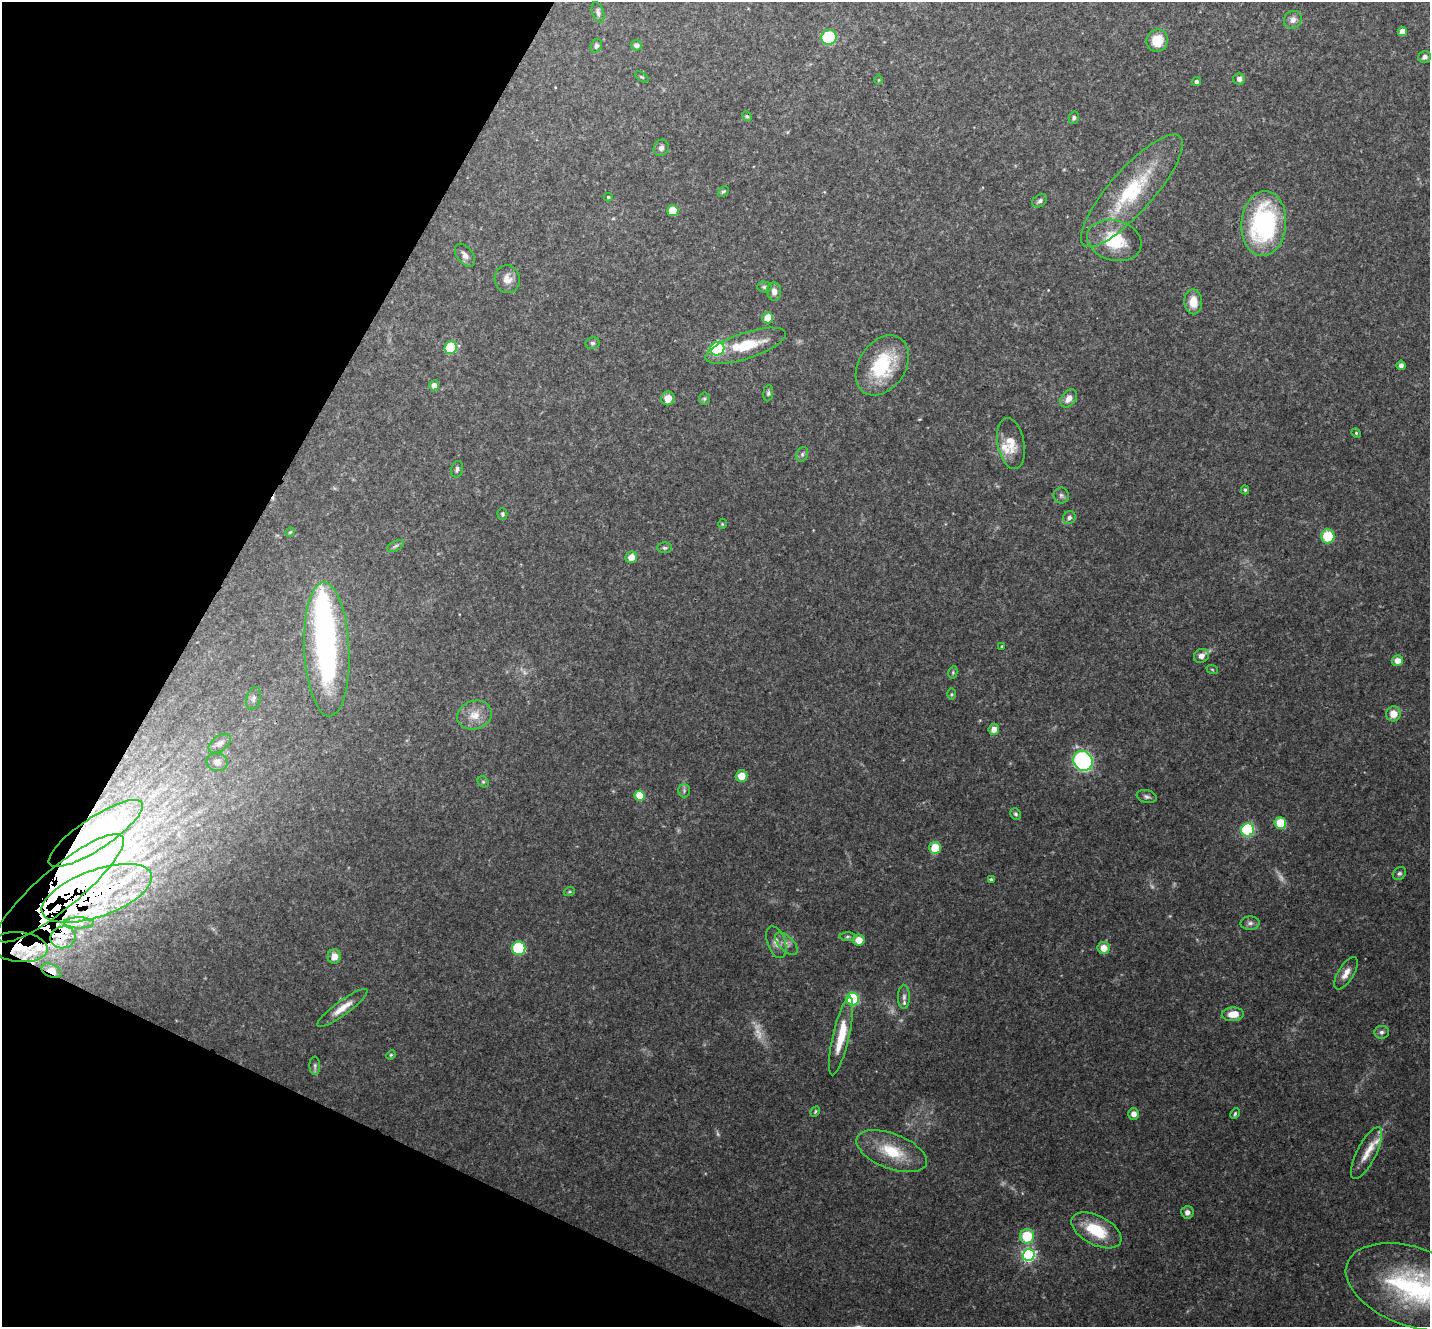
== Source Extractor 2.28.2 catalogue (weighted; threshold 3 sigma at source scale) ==
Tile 9 of 4 x 4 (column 1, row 3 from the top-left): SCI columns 8-1435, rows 1612-2936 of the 5722 x 5735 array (HDU 1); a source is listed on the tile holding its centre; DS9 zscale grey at full resolution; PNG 1432 x 1329 px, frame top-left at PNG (2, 2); each listed source drawn as its Kron ellipse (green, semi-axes under 4 px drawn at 4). Shown black and unused: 22% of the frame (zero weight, under 3 of 4 exposures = <1% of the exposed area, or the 3 px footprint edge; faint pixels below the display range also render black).
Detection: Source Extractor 2.28.2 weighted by HDU 2 'WHT'; one run over the whole footprint, this tile lists its part. Background 0.125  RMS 0.0075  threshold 0.0337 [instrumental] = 3 sigma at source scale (4.5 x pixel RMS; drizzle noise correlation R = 1.50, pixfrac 1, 0.05/0.05 arcsec/px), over >= 5 px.
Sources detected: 154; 6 too faint to see at this stretch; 12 inside a brighter object's white glare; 3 cosmic-ray / hot-pixel residue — neither listed nor drawn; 20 inside a brighter listed object's ellipse — not listed separately; the other 113 listed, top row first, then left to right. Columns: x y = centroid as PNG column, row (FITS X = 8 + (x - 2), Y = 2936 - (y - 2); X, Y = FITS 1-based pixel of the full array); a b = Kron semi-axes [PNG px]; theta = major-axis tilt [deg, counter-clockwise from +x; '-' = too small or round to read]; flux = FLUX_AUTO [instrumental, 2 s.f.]
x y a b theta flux
598 12 10 5 -71 2.3
1293 20 9 8 - 4.1
1402 31 5 4 - 5.6
829 37 8 7 - 46
1157 40 11 10 - 16
636 45 6 5 - 2.6
596 46 7 5 62 1.8
1425 57 6 5 - 3.1
642 77 8 4 -35 0.95
1239 79 6 5 - 3.4
879 80 5 3 - 0.61
1197 82 4 4 - 1.9
747 116 5 4 - 0.96
1074 118 6 5 - 1.5
661 148 8 7 - 2.7
723 191 6 4 44 1.3
1132 191 73 21 49 65
608 197 4 4 - 1
1040 201 8 5 35 2.1
673 211 5 5 - 15
1264 224 32 22 86 120
1114 240 28 20 -16 33
465 255 13 8 -53 4
507 279 14 12 -78 7.1
764 287 7 5 -2 1.8
774 292 9 7 -85 4.9
1193 302 12 9 -87 11
768 318 5 5 - 15
592 343 7 6 - 1.8
746 346 42 13 18 27
450 348 6 6 - 29
717 349 7 6 - 88
882 365 33 23 56 47
1401 365 5 4 - 2.8
434 385 5 5 - 5.5
768 393 8 5 82 1.6
668 398 7 6 - 7.8
1069 398 10 7 53 5.3
704 399 6 5 - 1.2
1356 433 5 4 - 0.89
1011 443 26 13 -79 13
802 454 7 5 70 1.9
457 469 8 5 77 2.1
1245 490 4 4 - 1
1061 495 8 7 - 2
502 514 6 5 - 1.4
1069 518 7 6 - 2.3
722 524 5 3 - 0.75
290 532 5 4 - 0.83
1328 536 7 6 - 23
395 546 9 5 27 1.8
664 548 7 5 -1 1.6
631 557 6 5 - 7.8
1002 646 4 3 - 0.91
327 649 67 22 -87 150
1201 656 8 6 33 5.1
1397 661 5 5 - 6.4
1212 669 6 3 -20 0.83
953 672 6 4 80 1
951 694 6 4 90 0.98
253 698 11 6 72 2.7
1393 714 7 7 - 9.2
475 715 17 14 18 11
994 729 5 5 - 5.6
220 744 12 7 37 3.8
1083 761 10 9 - 110
217 762 10 9 - 4.3
742 776 6 6 - 11
483 782 6 5 - 1.2
684 791 7 5 90 1.8
639 796 5 5 - 32
1147 797 10 6 -14 2.3
1016 814 6 5 - 1.5
1280 823 6 6 - 27
1248 830 6 6 - 91
96 833 55 16 34 38
935 848 6 6 - 18
1399 873 7 5 41 1.7
991 880 4 3 - 1.5
60 888 81 20 40 120
569 892 5 3 - 0.82
97 893 58 23 20 88
79 923 15 5 -1 3.5
1250 923 9 6 1 2.7
63 937 13 11 14 9.6
847 937 8 4 1 1.4
859 940 6 5 - 10
776 942 16 9 -70 5.9
786 944 14 7 -45 4.4
19 947 28 15 -6 31
519 948 6 6 - 59
1104 948 6 6 - 9.5
334 956 7 6 - 7.2
51 971 10 6 -25 10
1346 973 18 8 59 6.6
904 997 12 6 90 2.9
853 999 6 6 - 72
342 1008 30 7 36 9.3
1233 1014 11 7 4 11
1382 1032 7 6 - 2.1
841 1036 40 8 77 23
391 1055 5 4 - 0.92
315 1066 9 5 -87 1.8
815 1112 6 3 64 0.89
1134 1114 5 5 - 4.6
1235 1114 6 4 64 1.1
892 1151 37 17 -21 31
1367 1153 29 9 63 11
1187 1212 6 6 - 3.4
1096 1230 27 14 -28 29
1027 1236 7 7 - 27
1029 1255 6 6 - 170
1413 1287 70 39 -20 130
Overlapping masked pixels (flux is a lower limit): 6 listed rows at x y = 96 833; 60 888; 97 893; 63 937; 19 947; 51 971
Isophote crosses this tile's border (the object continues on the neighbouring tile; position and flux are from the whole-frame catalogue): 1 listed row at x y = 1413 1287